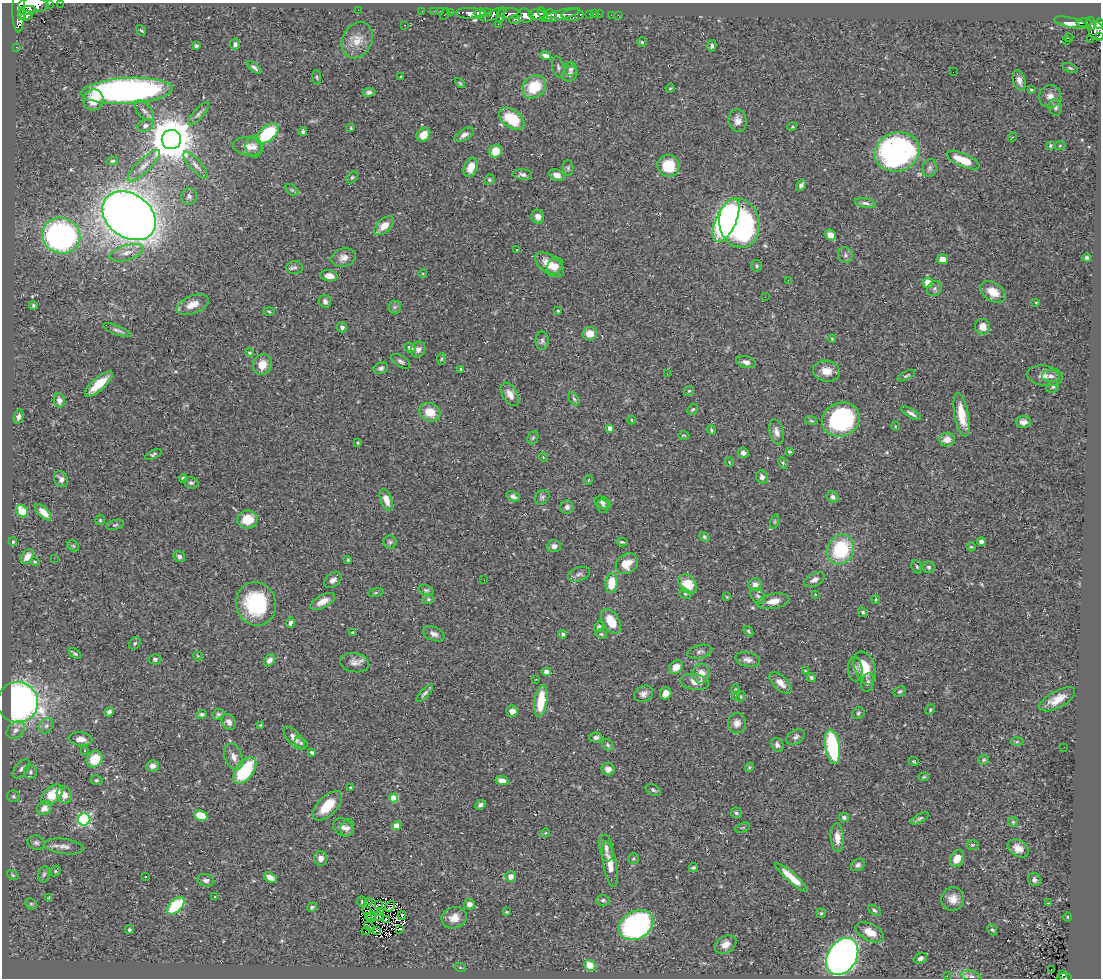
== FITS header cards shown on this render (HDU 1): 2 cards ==
NAXIS1  =                 1099
NAXIS2  =                  976

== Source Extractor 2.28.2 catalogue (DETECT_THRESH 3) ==
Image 1099 x 976 px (HDU 1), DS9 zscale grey, 1 PNG px = 1 image px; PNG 1103 x 980 px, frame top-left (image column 1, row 976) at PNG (2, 3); each listed source drawn as its Kron ellipse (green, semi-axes under 4 px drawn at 4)
Background 0.515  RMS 0.029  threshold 0.0875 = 3 sigma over >= 5 px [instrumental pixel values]
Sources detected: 397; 3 with non-positive FLUX_AUTO (blend fragments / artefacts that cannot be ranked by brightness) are neither listed nor drawn; the other 394 listed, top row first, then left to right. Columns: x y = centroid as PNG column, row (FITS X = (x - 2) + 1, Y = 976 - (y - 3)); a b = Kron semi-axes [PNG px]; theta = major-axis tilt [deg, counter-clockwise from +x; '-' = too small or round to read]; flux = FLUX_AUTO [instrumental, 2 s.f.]
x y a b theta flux
60 3 2 2 - 4.9
49 4 3 2 - 41
33 5 15 7 -1 1300
19 10 23 6 90 1400
27 10 9 4 8 430
358 10 2 2 - 35
422 11 2 2 - 5.1
434 11 3 2 - 2.1
440 11 3 2 - 3.7
451 12 2 2 - 9.5
470 13 15 5 -3 500
480 13 6 4 7 280
486 13 5 3 - 210
445 14 6 3 63 34
494 14 14 5 22 240
510 14 12 5 -3 130
537 14 8 5 -3 770
543 14 7 3 -59 320
551 14 6 3 -27 200
590 14 3 3 - 20
594 14 2 2 - 4
599 14 3 2 - 2.7
22 15 5 4 - 310
525 15 8 6 -23 490
560 15 20 5 15 570
573 15 11 5 5 220
611 15 2 2 - 5.9
618 15 3 2 - 2
26 16 6 3 22 220
501 16 7 3 79 190
514 20 5 4 - 95
1071 23 17 5 -13 36
1084 23 8 3 1 110
1091 23 6 3 -78 110
498 24 2 2 - 3.8
1099 24 5 4 - 250
405 25 2 2 - 1.1
141 30 6 3 -53 2.2
1097 31 9 7 -66 340
1099 37 4 3 - 25
1069 38 4 2 - 3.4
1090 39 3 2 - 5.3
357 40 19 14 63 29
1067 40 3 2 - 170
642 42 4 4 - 2.9
235 44 5 5 - 5.6
196 46 4 3 - 3.4
712 46 6 4 76 4.8
16 47 2 2 - 1.7
546 56 6 4 -20 8.4
558 67 11 6 -77 4.8
254 68 8 4 -38 5.6
1070 68 8 4 -19 3.1
571 69 7 6 - 5.3
953 72 2 2 - 180
570 74 8 7 - 6.4
317 77 7 3 -82 2.7
401 77 3 3 - 3
1019 80 10 6 -73 11
460 83 6 3 -44 2.2
534 87 13 10 39 60
670 88 5 3 - 1.9
1031 90 3 3 - 1.9
127 91 46 13 3 820
369 92 6 4 9 5.7
1050 96 11 11 - 14
93 100 10 10 - 28
1055 107 8 6 -77 7.1
144 111 12 6 -48 9.1
198 114 15 5 48 6.9
512 119 14 9 -36 85
738 121 11 9 -86 14
145 125 8 6 22 5.6
792 127 5 3 - 1.9
351 128 3 3 - 2.3
303 131 4 3 - 3.2
267 133 13 7 41 130
423 135 7 6 - 20
464 135 11 5 30 8.1
1012 137 4 3 - 1.4
171 139 9 9 - 7600
1050 145 4 3 - 2.6
248 146 15 9 -8 18
1060 146 5 3 - 1.9
254 147 10 8 -84 11
496 151 6 6 - 31
897 152 23 19 19 410
963 160 18 6 -23 46
112 161 5 4 - 2.6
195 165 17 5 -48 11
144 166 21 6 44 16
668 166 11 10 - 61
471 167 10 6 67 28
568 168 8 5 -89 3.8
930 168 9 7 80 5.8
523 175 9 5 -5 6.9
557 175 8 5 -20 11
352 177 6 4 50 3.2
489 180 5 5 - 3.4
801 185 6 4 56 6
292 190 7 4 -43 3.6
189 196 8 7 - 5.7
865 203 10 4 -11 6.4
129 216 29 21 -35 2600
538 217 7 6 - 12
726 220 23 10 65 680
739 223 25 20 -76 520
384 226 12 7 42 22
830 235 6 5 - 14
61 236 19 17 -22 490
516 250 3 2 - 2.8
127 253 17 7 17 17
845 255 8 7 - 5.6
344 258 12 9 17 13
1087 258 4 3 - 5.2
942 259 6 5 - 12
549 264 16 9 -37 35
555 266 9 7 49 18
757 266 6 5 - 3.2
295 267 8 6 2 5.6
423 274 4 3 - 1.5
329 276 8 5 -7 18
788 280 2 2 - 1
928 283 5 5 - 26
934 289 8 7 - 5.5
993 292 14 9 -33 31
765 297 2 2 - 1.3
325 301 6 6 - 7.2
1036 302 3 3 - 1.9
33 305 4 4 - 2.9
192 305 17 9 21 26
395 307 6 6 - 4.1
558 311 3 3 - 2.2
269 312 5 3 - 2.4
342 327 5 5 - 5
983 327 8 7 - 18
117 330 15 4 -20 6.7
590 334 7 7 - 18
832 339 4 3 - 2
542 341 9 6 -88 5.7
410 348 6 5 - 7
418 349 8 7 - 11
249 353 4 4 - 2.6
441 359 6 4 88 2.3
400 361 11 5 -31 5.6
746 362 10 5 -15 8.8
262 365 10 9 - 22
381 368 7 5 19 5.5
461 369 3 2 - 2
826 371 13 10 -11 25
667 374 2 2 - 1.2
906 376 9 3 26 3.1
1045 376 18 10 -8 15
1051 376 9 6 -3 7.7
99 384 17 6 41 46
1053 387 7 5 34 3.9
689 391 5 4 - 2.7
510 394 13 7 -58 17
574 399 7 4 -53 4.2
59 400 7 5 -79 11
693 409 6 4 43 3.1
430 412 11 9 -26 34
911 413 11 4 -30 7.8
962 415 22 7 -79 43
19 417 7 4 77 5.9
841 419 19 16 23 240
632 420 4 3 - 1.8
811 421 6 4 -18 2.8
1023 422 7 6 - 11
895 426 5 3 - 1.6
610 428 4 4 - 12
711 430 4 3 - 3.2
776 432 13 7 -74 11
684 435 6 3 -1 1.8
533 438 7 5 68 3.2
947 439 8 6 17 18
357 443 3 3 - 2.4
789 452 3 3 - 2.4
743 453 5 5 - 8.6
153 454 9 4 25 3.6
543 457 5 3 - 1.7
729 462 5 3 - 1.4
783 463 6 4 -64 2.7
762 477 6 6 - 7.5
183 478 4 4 - 4.2
61 479 8 6 -56 7.6
589 480 4 4 - 1.9
191 483 7 5 -17 4.7
513 496 7 5 -25 7.8
542 497 8 6 43 4.7
833 497 6 5 - 5.8
386 500 11 5 -69 16
603 502 8 5 -19 6
603 506 7 6 - 5.5
567 507 6 6 - 6.6
22 511 7 5 -50 49
43 512 10 5 -44 21
247 519 10 9 - 44
100 520 5 5 - 2.8
774 522 7 3 72 2.5
115 525 9 5 14 3.9
704 537 5 4 - 2.9
13 542 4 3 - 2.6
390 542 6 6 - 4.5
622 542 5 3 - 2.7
981 542 4 4 - 6.2
73 546 6 5 - 3.1
554 546 7 6 - 8.7
971 547 5 4 - 2.6
841 550 15 13 63 120
27 557 8 5 53 17
179 557 6 5 - 6
54 558 2 2 - 1
348 560 3 2 - 2.1
35 562 5 4 - 2.5
627 564 12 9 37 25
917 567 7 5 -70 3.8
929 567 6 5 - 4.8
579 574 11 7 18 7.4
333 580 10 6 36 8.5
484 580 3 2 - 1.6
814 580 11 6 27 8.4
611 583 10 6 83 40
688 584 11 7 -47 52
755 585 6 6 - 12
426 590 8 4 -15 4.2
376 593 8 4 9 3.1
685 594 6 4 -21 3
815 594 4 3 - 1.7
758 596 9 6 -53 6.6
727 597 3 3 - 1.5
428 599 6 4 20 2.8
876 600 4 3 - 2
323 601 14 6 28 18
773 601 16 7 11 19
256 604 22 20 -73 150
863 612 5 4 - 3.6
611 621 13 8 -60 42
290 623 5 3 - 5.3
599 627 5 4 - 4.8
748 631 6 3 -51 2.4
353 632 4 3 - 2
434 634 11 7 -23 9.1
563 634 4 3 - 5.2
601 634 6 4 -28 2.8
135 643 7 5 60 3.3
700 652 12 6 12 6.6
75 653 7 4 -37 3.3
198 656 5 4 - 1.9
155 659 6 5 - 4.7
270 660 7 5 53 9
748 660 12 7 -14 10
354 663 14 9 -10 12
676 667 7 6 - 22
865 668 17 10 -72 48
855 669 12 7 -86 8.2
805 671 3 3 - 1.6
546 672 5 4 - 8.3
701 674 10 8 83 23
811 677 4 4 - 3.5
536 679 3 2 - 1.3
694 682 14 7 -10 17
780 683 13 7 -43 15
868 683 10 6 74 6.7
735 689 4 3 - 1.4
900 692 6 5 - 4
425 693 11 4 46 5.6
666 693 6 5 - 15
643 694 10 7 28 9.8
735 696 4 3 - 2.2
741 697 5 4 - 2.5
1057 699 20 8 28 26
541 701 16 6 82 70
18 702 20 20 - 760
930 710 5 4 - 2.8
512 711 6 5 - 12
109 712 5 4 - 5.6
858 713 6 5 - 3.6
201 714 5 4 - 3.9
218 714 6 5 - 4.1
229 722 8 6 -60 9.2
737 723 10 9 - 12
260 725 3 3 - 1.6
46 726 8 6 59 7
16 730 10 7 39 11
596 737 6 5 - 6.3
796 737 10 6 32 6.9
294 738 14 6 -49 13
81 739 12 6 -5 17
1017 742 6 4 3 3.2
301 743 7 5 -31 3.6
608 745 6 5 - 4.1
777 745 7 6 - 7.2
832 747 17 7 -80 200
1064 747 2 2 - 1.1
84 750 3 2 - 1.5
312 752 4 3 - 3.7
233 757 14 8 -69 16
95 759 8 7 - 49
984 760 5 5 - 2.9
914 761 5 4 - 2.1
153 766 6 5 - 9.1
749 767 5 4 - 2.6
21 769 11 6 50 7.1
608 769 6 6 - 10
245 770 15 8 53 150
31 772 7 6 - 4.9
924 777 5 4 - 2.4
96 780 6 4 -11 3.1
502 780 7 4 -12 11
350 787 3 3 - 2.9
653 790 8 5 -30 4
52 795 13 7 41 56
64 795 9 7 -64 20
13 796 6 5 - 3.8
394 798 4 4 - 45
480 805 5 4 - 4.3
327 806 18 9 45 47
44 808 8 6 36 17
736 813 5 5 - 3.7
201 815 7 5 -25 50
844 817 5 4 - 4.6
920 818 10 4 28 4
84 819 6 6 - 280
1013 822 5 4 - 2.4
397 826 4 4 - 35
343 827 10 8 -33 9.9
347 828 9 6 71 7.9
743 828 8 2 21 2
545 833 4 3 - 1.3
837 838 14 6 -86 18
36 843 9 7 -15 6
972 845 6 5 - 3
64 846 20 7 -7 14
606 848 13 6 -82 10
1018 848 11 8 -32 18
321 858 7 6 - 11
633 858 5 5 - 3
957 858 9 6 62 26
610 864 23 6 -80 29
858 865 7 6 - 6.6
693 867 5 4 - 3.2
55 871 5 5 - 2.9
44 874 8 5 79 4.1
13 875 6 4 -37 2.5
511 876 5 5 - 11
146 877 3 3 - 3
791 877 21 5 -42 32
270 878 7 4 -33 12
206 880 8 6 -13 7.5
1034 880 7 6 - 5.8
215 897 2 2 - 1.4
49 898 4 3 - 26
953 899 12 11 - 20
603 900 7 5 0 4.6
369 901 4 2 - 1.6
362 902 5 2 - 2
1048 903 3 2 - 2
31 904 6 5 - 3.6
469 904 6 5 - 10
378 905 3 2 - 1.5
176 906 10 6 44 120
390 906 6 3 51 0.098
312 907 5 4 - 3.3
366 910 2 2 - 1.7
875 910 7 4 -31 4.3
381 912 4 2 - 1.1
506 912 4 3 - 2.3
821 913 5 5 - 2.4
377 916 6 2 5 1.6
402 916 4 3 - 1.9
368 917 3 3 - 3.1
371 917 5 3 - 1.7
1068 917 4 3 - 1.9
454 918 13 10 16 22
387 919 3 2 - 2.2
636 925 18 14 30 430
369 926 6 2 -33 3.2
399 929 3 2 - 270
129 930 4 4 - 3.1
377 930 3 3 - 1.5
992 930 6 4 -65 2.9
366 931 4 2 - 0.98
870 932 15 8 -27 26
725 944 11 8 31 16
842 956 20 14 58 1200
920 958 7 5 23 7.3
590 965 6 5 - 51
460 967 5 3 - 1.8
1051 969 2 2 - 1.6
1063 975 4 3 - 18
947 976 2 2 - 1.4
971 976 10 5 -13 7
1064 978 7 2 2 130
At the frame edge (FLAGS 8, measured only in part): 7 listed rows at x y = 60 3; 49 4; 33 5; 1099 24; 1097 31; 1099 37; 1064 978
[3 non-positive-flux detections neither listed nor drawn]